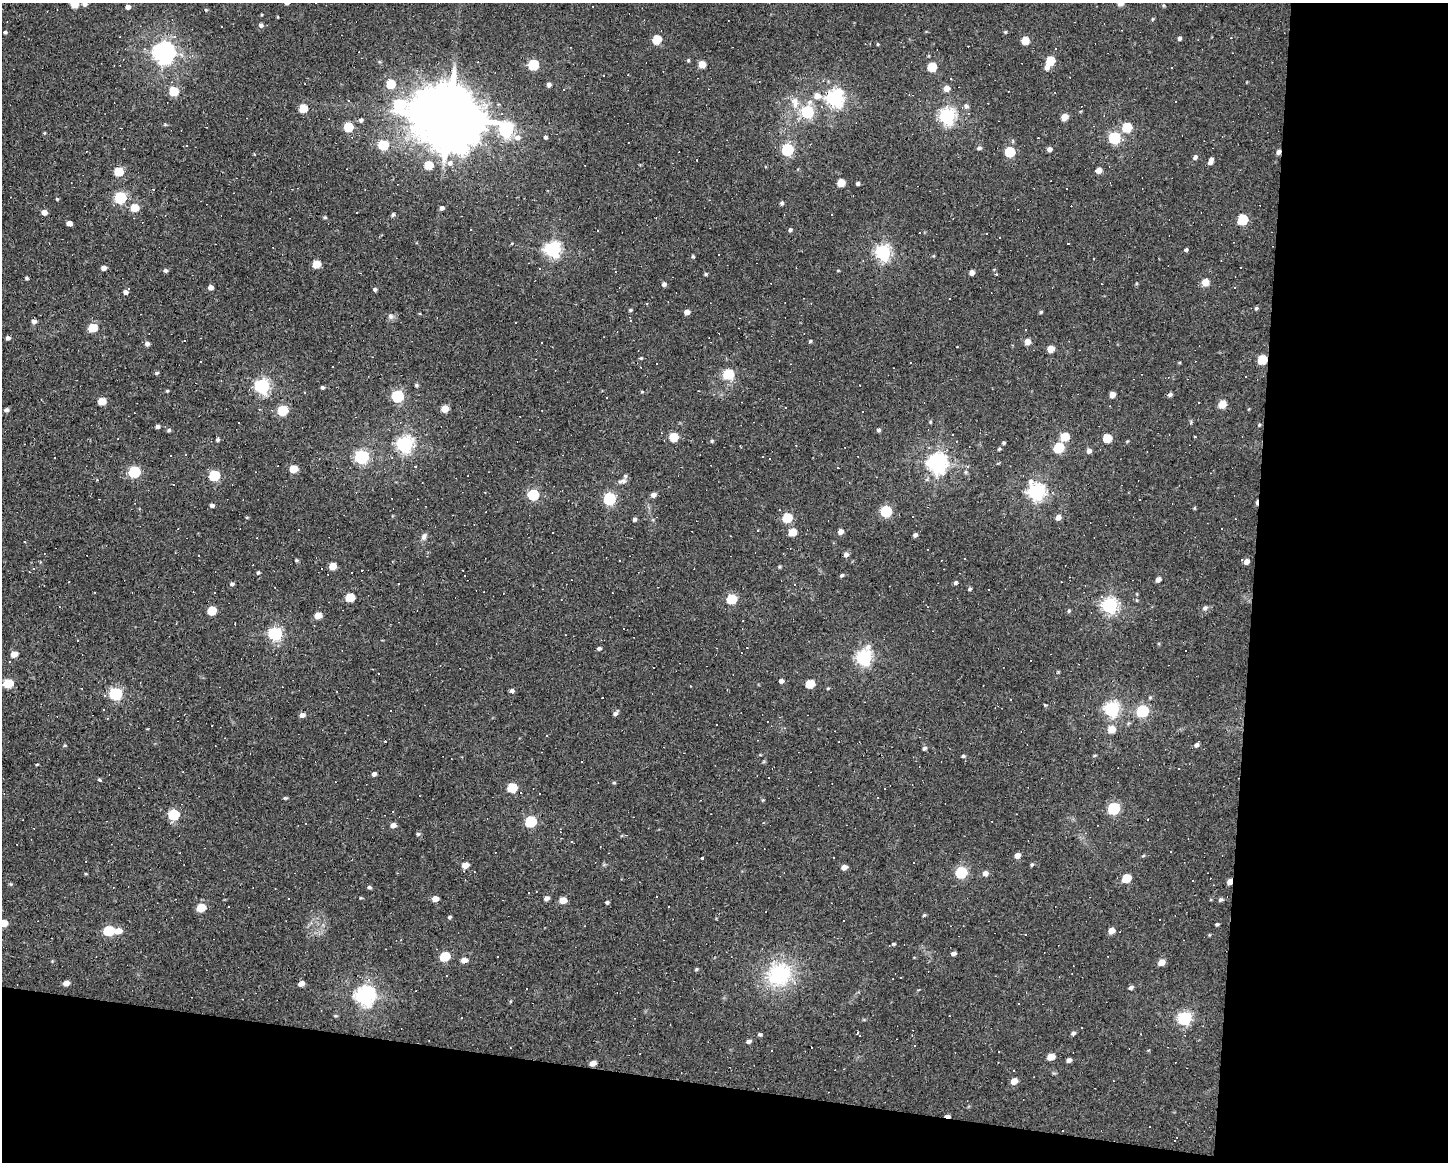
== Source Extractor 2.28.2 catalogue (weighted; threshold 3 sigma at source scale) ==
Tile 12 of 3 x 4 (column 3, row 4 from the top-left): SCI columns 2999-4444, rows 1-1160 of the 4664 x 4640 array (HDU 1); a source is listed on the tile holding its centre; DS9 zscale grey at full resolution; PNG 1450 x 1164 px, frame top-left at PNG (2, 3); no overlay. Shown black and unused: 20% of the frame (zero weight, under 3 of 4 exposures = <1% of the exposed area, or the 3 px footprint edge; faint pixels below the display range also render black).
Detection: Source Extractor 2.28.2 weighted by HDU 2 'WHT'; one run over the whole footprint, this tile lists its part. Background 0.037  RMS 0.0064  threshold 0.0288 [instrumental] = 3 sigma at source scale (4.5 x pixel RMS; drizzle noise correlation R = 1.50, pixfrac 1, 0.05/0.05 arcsec/px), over >= 5 px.
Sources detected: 389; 128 cosmic-ray / hot-pixel residue — not listed; the other 261 listed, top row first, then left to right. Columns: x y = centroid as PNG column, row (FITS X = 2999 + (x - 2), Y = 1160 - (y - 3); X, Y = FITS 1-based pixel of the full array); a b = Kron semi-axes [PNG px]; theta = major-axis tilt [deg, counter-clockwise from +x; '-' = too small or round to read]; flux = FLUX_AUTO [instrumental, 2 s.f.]
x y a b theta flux
315 3 3 3 - 5
74 4 5 5 - 15
84 4 6 5 - 2.1
128 7 5 4 - 2.2
206 10 5 4 - 0.58
261 25 5 5 - 1.8
222 26 3 2 - 0.53
5 32 3 3 - 0.89
1005 32 5 4 - 0.6
1179 38 5 4 - 1.1
657 39 6 5 - 21
1025 41 5 5 - 13
164 53 8 7 - 380
1050 61 6 5 - 21
702 64 5 5 - 9.5
533 65 6 6 - 39
932 67 6 5 - 22
1047 67 6 5 - 2.9
390 84 6 6 - 19
549 85 5 5 - 1.7
946 88 6 6 - 3.9
173 91 6 5 - 22
909 95 3 2 - 0.6
817 96 8 7 - 5
835 98 7 7 - 210
348 100 3 3 - 1
1176 101 2 2 - 0.39
795 103 19 9 -81 6.8
399 105 10 8 -30 62
966 106 6 6 - 1.6
303 108 5 5 - 16
807 112 6 6 - 64
947 116 7 6 - 190
449 117 18 16 -27 5700
1064 117 5 5 - 8
361 120 6 5 - 1.3
348 127 6 5 - 23
1127 127 6 5 - 23
506 130 8 6 -42 140
517 137 10 7 -6 3.5
545 137 5 4 - 0.98
1114 138 6 6 - 72
383 145 6 6 - 31
979 148 6 5 - 1.4
1049 149 5 4 - 2.3
787 150 6 6 - 69
1010 152 6 6 - 33
1278 152 5 4 - 2
1195 157 6 5 - 1.4
697 160 3 2 - 0.4
1211 161 7 4 68 3.3
450 163 8 7 - 2.6
428 165 5 5 - 18
1099 170 5 5 - 4.7
118 172 6 5 - 21
841 183 5 5 - 11
858 183 4 4 - 1.3
120 198 6 6 - 58
57 199 4 3 - 0.55
782 203 5 4 - 1.1
134 208 6 5 - 13
442 208 5 4 - 1.5
44 212 5 4 - 3.8
393 215 6 4 41 1.1
325 217 4 4 - 0.67
1243 220 6 6 - 35
69 223 5 4 - 3
790 230 5 4 - 1.1
986 234 3 3 - 8.9
1000 238 3 3 - 9.1
1068 244 3 2 - 0.48
553 250 7 7 - 170
1186 250 4 4 - 0.96
883 252 7 6 - 150
693 256 4 3 - 0.73
316 264 5 5 - 13
1240 267 3 3 - 6.8
104 268 5 5 - 2.6
165 270 5 5 - 1.2
972 273 5 4 - 2.8
706 274 5 4 - 0.72
27 278 5 4 - 0.78
1205 282 6 5 - 8.8
664 284 5 5 - 1.5
1102 284 3 2 - 0.44
210 287 5 5 - 2.5
128 288 3 3 - 0.61
375 289 5 4 - 1
125 292 5 4 - 1.9
1256 308 5 4 - 0.89
630 310 5 4 - 0.77
687 312 5 5 - 3.2
1041 312 5 4 - 0.74
390 316 8 7 - 2
34 321 6 5 - 1.8
92 328 6 5 - 18
8 338 5 4 - 1.5
810 341 5 3 - 0.72
1027 342 5 5 - 5.2
541 343 2 2 - 0.42
147 344 6 5 - 1.8
1051 349 5 5 - 7.5
641 358 5 4 - 0.62
1262 360 6 5 - 25
657 363 2 2 - 0.47
157 373 5 4 - 0.78
728 374 6 6 - 33
416 385 5 4 - 0.84
262 386 6 6 - 140
322 388 5 4 - 0.97
167 391 4 4 - 0.66
1170 394 6 5 - 1.3
1112 395 5 4 - 4.6
397 396 6 6 - 59
607 398 2 2 - 0.49
102 401 6 5 - 10
1222 404 6 5 - 13
445 409 5 5 - 9.9
6 410 5 5 - 1.5
282 410 6 6 - 31
930 422 5 3 - 0.59
1259 425 5 3 - 0.56
157 426 4 4 - 1.6
878 430 5 4 - 1.2
1195 436 3 3 - 1.1
673 437 6 5 - 18
1064 437 6 5 - 16
1107 438 6 5 - 17
218 440 5 4 - 1.1
956 441 3 2 - 0.47
1004 443 4 3 - 0.73
404 444 7 6 - 190
1058 448 6 5 - 40
999 449 6 3 45 0.75
1089 451 6 5 - 2.2
361 457 6 6 - 120
769 459 2 2 - 0.52
937 463 7 7 - 300
415 466 3 2 - 1.1
293 469 5 5 - 13
134 472 6 6 - 55
214 476 6 5 - 41
622 481 13 6 14 2.4
173 484 3 3 - 2.5
485 492 3 2 - 0.49
1037 492 7 7 - 210
533 495 6 6 - 48
653 495 5 5 - 2.6
609 499 6 6 - 77
212 505 5 4 - 1.6
886 511 6 6 - 56
1058 517 5 5 - 3.4
787 518 6 5 - 27
634 519 5 4 - 1.2
841 531 6 5 - 3
792 532 6 5 - 12
915 535 4 4 - 1.6
731 536 2 2 - 0.36
424 537 10 6 72 2
25 542 3 2 - 0.53
846 554 5 5 - 2.3
296 560 5 4 - 0.73
1246 561 5 5 - 3.2
332 566 5 5 - 8.7
258 573 5 4 - 0.73
842 575 5 4 - 0.97
1158 579 5 4 - 2.8
955 583 5 4 - 1.1
232 584 5 5 - 1.2
795 585 3 3 - 3.4
970 589 4 4 - 1
350 597 6 5 - 17
731 599 6 5 - 28
1109 605 7 6 - 160
1205 608 8 6 28 1.6
211 611 6 5 - 18
1069 611 5 4 - 0.76
318 615 5 5 - 8.4
235 623 3 2 - 0.46
623 629 3 3 - 2.1
275 634 7 6 - 110
77 641 2 2 - 0.54
599 648 5 4 - 1.1
14 654 5 5 - 5.9
864 658 7 6 - 150
781 681 5 4 - 2
8 684 6 5 - 25
810 684 6 5 - 18
512 691 5 4 - 1.6
115 694 6 6 - 87
1112 709 7 6 - 130
1142 711 7 6 - 66
615 714 6 5 - 1.6
302 715 6 5 - 2.4
1111 729 6 6 - 9
547 735 3 2 - 0.78
1196 745 5 5 - 1.5
924 748 6 5 - 1.2
963 756 5 4 - 0.86
37 764 5 3 - 0.47
1178 768 2 2 - 0.43
374 774 5 4 - 2
99 780 5 4 - 0.76
614 783 5 3 - 0.64
512 788 6 5 - 24
285 798 5 4 - 0.75
877 798 3 2 - 0.4
1114 808 7 6 - 64
173 815 6 5 - 37
531 822 6 6 - 47
393 825 6 5 - 3
418 834 5 5 - 0.97
571 842 3 3 - 14
1017 855 6 5 - 3.7
702 858 3 3 - 17
465 865 6 5 - 5.8
1032 865 5 4 - 0.81
844 867 6 5 - 3.4
961 872 6 6 - 60
985 873 6 6 - 3.1
1126 878 6 5 - 18
1230 882 5 4 - 5.6
369 887 6 4 -12 1.1
288 898 2 2 - 0.53
546 898 6 5 - 2.1
435 899 6 5 - 4.7
563 900 6 5 - 7.8
1221 900 6 4 21 1.3
607 902 4 4 - 0.95
201 908 6 5 - 16
924 915 6 3 44 0.72
450 917 5 3 - 0.84
3 923 6 5 - 11
1217 924 4 3 - 0.85
108 931 7 5 11 37
118 931 7 5 6 5.4
1111 931 6 5 - 5.1
893 944 5 4 - 0.73
953 954 5 4 - 1.9
444 956 6 5 - 26
464 960 6 5 - 4.4
1161 962 6 5 - 7
696 969 6 4 88 0.7
779 975 29 27 35 46
368 979 5 4 - 2.3
66 983 6 4 8 3.9
301 984 6 4 18 3.4
1131 987 5 4 - 1.5
365 996 8 7 - 270
335 1016 5 3 - 0.57
1184 1018 7 6 - 100
1081 1028 3 3 - 2
858 1033 4 3 - 3.7
1073 1033 6 5 - 1.2
760 1034 5 4 - 0.97
749 1041 6 5 - 1.4
1051 1057 6 5 - 8.6
1069 1060 5 4 - 2
593 1063 6 4 17 4.7
1014 1081 6 5 - 6
947 1116 6 3 -10 3.1
Overlapping masked pixels (flux is a lower limit): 5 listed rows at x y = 1278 152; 1262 360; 1230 882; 593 1063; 947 1116
Isophote crosses this tile's border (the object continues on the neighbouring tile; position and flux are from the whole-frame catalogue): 4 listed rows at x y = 315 3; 74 4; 84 4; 3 923
Unlisted compact peaks at least as high as the median listed source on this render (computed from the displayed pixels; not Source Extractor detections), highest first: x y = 169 430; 712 441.